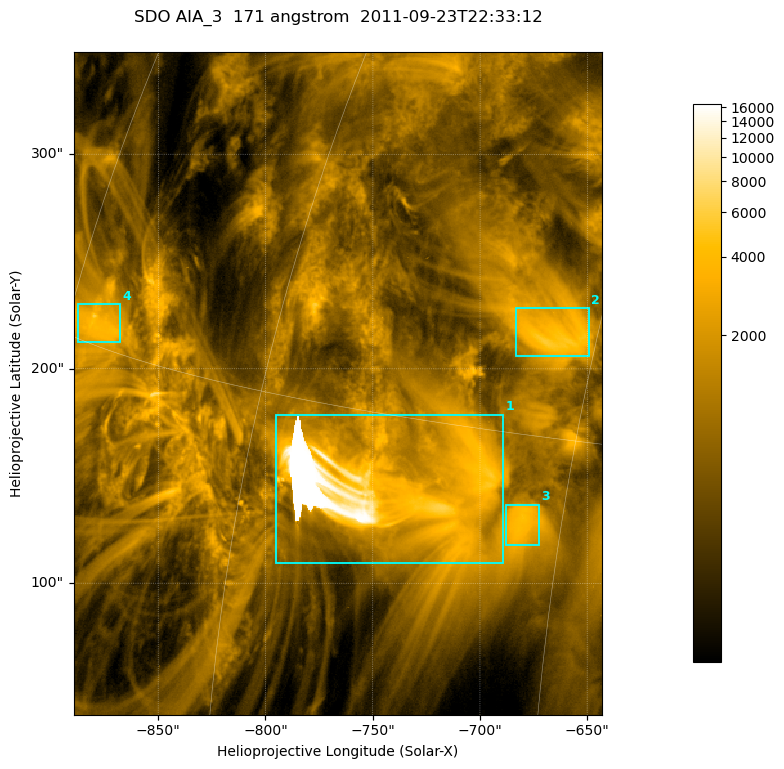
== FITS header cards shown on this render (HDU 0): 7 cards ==
TELESCOP= 'SDO     '           /
INSTRUME= 'AIA_3   '           /
WAVELNTH=                  171 /
WAVEUNIT= 'angstrom'           /
DATE-OBS= '2011-09-23T22:33:12.34' /
CTYPE1  = 'HPLN-TAN'           /
CTYPE2  = 'HPLT-TAN'           /

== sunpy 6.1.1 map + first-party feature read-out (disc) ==
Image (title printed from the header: SDO AIA_3  171 angstrom  2011-09-23T22:33:12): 411 x 515 px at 0.599 arcsec/px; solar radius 957 arcsec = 1596 px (partial field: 2.6% of the solar disc is inside the frame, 100% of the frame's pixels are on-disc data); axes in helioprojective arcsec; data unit not stated in the header (colour bar unlabelled)
Pointing: header CRPIX1/2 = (2051.64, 2049.57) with CRVAL1/2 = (0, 0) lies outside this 411 x 515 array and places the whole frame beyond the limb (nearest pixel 1.41 R_sun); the SolarSoft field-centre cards XCEN/YCEN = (-766.2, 193.2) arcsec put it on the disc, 1312 arcsec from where CRPIX/CRVAL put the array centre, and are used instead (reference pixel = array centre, CRVAL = XCEN/YCEN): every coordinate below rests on XCEN/YCEN
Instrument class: DISC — disc imager (sunpy class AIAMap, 171 A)
Bright regions (active regions / flare kernels): reference = the on-disc median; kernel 3 px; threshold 5 sigma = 2270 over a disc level ~702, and >= 1.15x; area >= 211 px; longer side >= 5 px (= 3 arcsec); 4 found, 4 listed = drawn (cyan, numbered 1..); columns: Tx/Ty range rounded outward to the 2 arcsec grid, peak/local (2 s.f.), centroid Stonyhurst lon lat
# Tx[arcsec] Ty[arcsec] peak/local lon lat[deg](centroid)
1 -796..-688 108..180 23 -53 +13
2 -684..-648 206..228 8 -47 +18
3 -688..-672 118..138 6.3 -47 +13
4 -888..-868 212..230 7.7 -72 +16